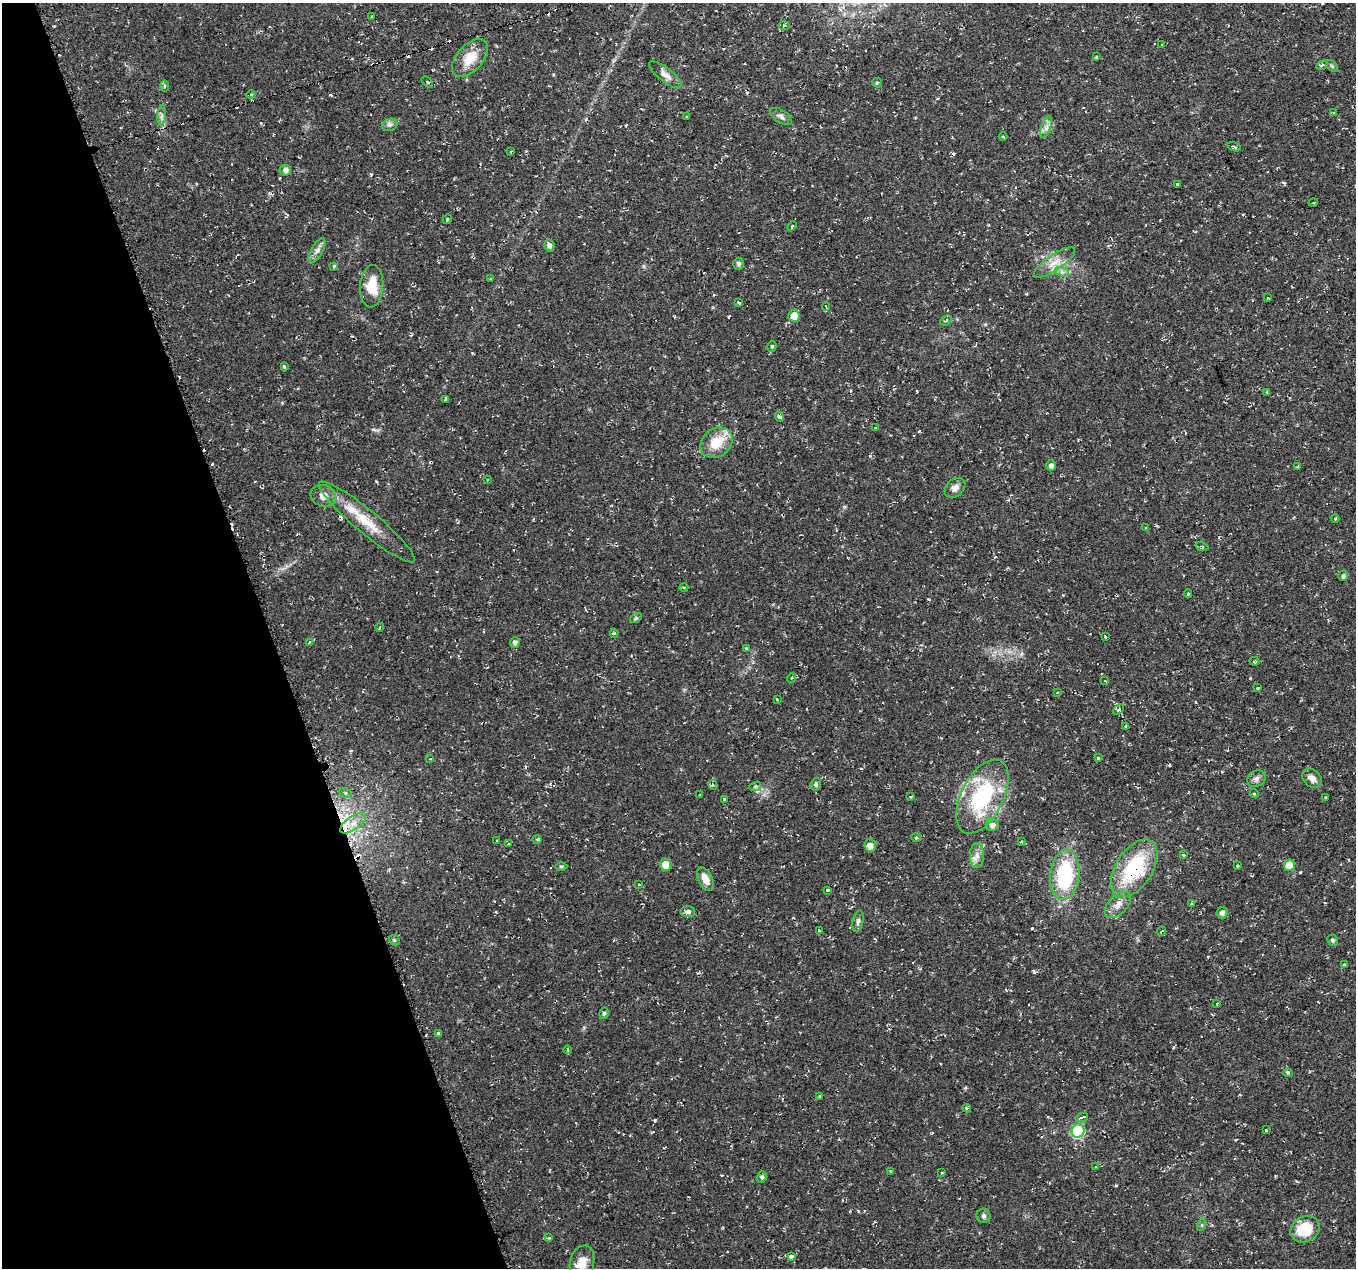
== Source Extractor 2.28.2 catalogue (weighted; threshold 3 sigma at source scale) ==
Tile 5 of 4 x 4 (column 1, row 2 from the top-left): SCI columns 1-1354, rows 2597-3862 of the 5424 x 5249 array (HDU 1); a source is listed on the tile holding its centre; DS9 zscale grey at full resolution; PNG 1358 x 1270 px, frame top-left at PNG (2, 3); each listed source drawn as its Kron ellipse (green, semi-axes under 4 px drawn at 4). Shown black and unused: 20% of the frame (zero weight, under 2 of 3 exposures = <1% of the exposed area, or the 3 px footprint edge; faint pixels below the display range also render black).
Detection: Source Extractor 2.28.2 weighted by HDU 2 'WHT'; one run over the whole footprint, this tile lists its part. Background 0.0355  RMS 0.004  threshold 0.0181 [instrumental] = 3 sigma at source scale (4.5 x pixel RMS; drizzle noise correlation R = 1.50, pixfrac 1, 0.0396/0.0396 arcsec/px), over >= 5 px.
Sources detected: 151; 12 cosmic-ray / hot-pixel residue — neither listed nor drawn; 3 inside a brighter listed object's ellipse — not listed separately; the other 136 listed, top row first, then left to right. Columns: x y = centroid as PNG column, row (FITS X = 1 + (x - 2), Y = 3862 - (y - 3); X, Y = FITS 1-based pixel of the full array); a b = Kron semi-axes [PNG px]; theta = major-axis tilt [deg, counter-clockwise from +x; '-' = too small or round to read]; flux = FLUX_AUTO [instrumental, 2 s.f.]
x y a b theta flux
372 16 3 3 - 1.1
784 25 5 3 - 0.53
1162 45 3 2 - 0.38
1096 57 3 3 - 0.46
470 58 22 13 48 8.7
1322 65 6 4 29 0.65
1332 66 7 4 -45 0.67
665 75 20 7 -38 2.7
427 82 7 2 -45 0.35
877 83 5 4 - 0.49
164 86 5 3 - 0.59
251 94 4 3 - 0.41
1333 113 3 3 - 0.34
162 115 10 4 87 1.3
687 116 4 2 - 0.39
781 116 12 6 -35 1.6
390 125 8 6 19 1.1
1046 127 11 4 72 1.7
1003 137 4 3 - 0.38
1234 147 7 3 -19 0.71
511 152 3 3 - 0.37
285 170 6 5 - 1.6
1177 184 3 3 - 0.37
1313 203 5 3 - 0.48
447 219 5 2 - 0.39
792 226 5 3 - 0.44
549 246 6 5 - 1.7
317 250 13 6 60 1.9
1054 263 24 8 34 4.8
738 264 6 5 - 0.97
334 266 3 3 - 1.2
1062 272 7 4 -18 1.1
491 278 3 2 - 0.35
372 286 21 11 86 10
1267 298 3 3 - 0.7
739 303 4 3 - 0.4
826 307 4 3 - 0.97
794 316 6 5 - 5.2
946 321 6 4 46 0.68
772 346 5 4 - 0.59
284 367 3 3 - 1.2
1267 392 4 4 - 0.4
446 399 4 4 - 2.3
779 416 5 4 - 1.1
875 427 3 3 - 0.77
716 443 17 14 38 9.2
1051 465 5 5 - 1.8
1298 467 3 3 - 0.42
487 480 4 2 - 0.33
955 488 11 8 41 2.3
323 496 13 10 -18 3.4
1335 518 4 3 - 0.38
367 522 61 11 -40 13
1146 528 3 3 - 0.65
1202 546 7 3 -15 0.55
1343 576 5 4 - 0.77
684 587 4 3 - 0.38
1188 594 4 3 - 0.57
636 618 6 4 35 0.57
380 627 4 3 - 0.37
614 633 4 3 - 0.67
1105 637 3 3 - 1.7
515 642 5 5 - 1.5
309 643 4 3 - 0.83
746 648 3 3 - 0.4
1254 661 5 4 - 0.5
791 678 5 3 - 0.33
1105 681 3 3 - 0.84
1258 687 3 3 - 1.3
1058 693 3 3 - 0.92
777 699 3 3 - 1.1
1118 709 6 4 44 0.73
1126 726 3 3 - 1.1
1098 758 3 3 - 1.1
430 759 3 3 - 0.36
1312 778 11 8 -43 2.7
1256 779 10 7 31 1.5
816 784 6 5 - 0.74
713 785 5 4 - 0.49
755 787 6 4 19 0.57
345 793 6 4 -29 0.71
1254 793 4 2 - 0.32
700 794 3 2 - 0.31
911 797 4 3 - 0.47
982 797 40 21 63 39
1326 797 4 2 - 0.42
725 800 4 3 - 2.2
353 823 15 6 35 4.2
992 825 6 6 - 2.2
916 837 4 4 - 0.47
537 839 4 3 - 0.52
497 841 2 2 - 0.34
1021 842 4 2 - 0.35
509 844 4 3 - 0.51
870 845 6 5 - 2.3
1183 855 3 3 - 2.6
977 856 12 7 -90 2.5
665 865 6 5 - 5.9
1289 865 5 5 - 7.4
561 866 6 4 1 0.57
1237 866 3 2 - 0.37
1134 868 32 18 57 31
1065 875 25 14 84 33
705 879 12 7 -65 3.8
639 884 4 2 - 0.29
827 890 4 3 - 0.5
1192 904 3 3 - 3.1
1118 905 16 9 46 3.3
688 912 7 5 -3 1.6
1222 913 5 5 - 1.4
858 921 11 5 77 1.2
819 930 4 3 - 0.91
1161 931 5 4 - 0.59
394 940 6 4 -43 0.56
1333 940 6 5 - 0.96
1344 964 3 3 - 1.4
1217 1004 4 3 - 0.4
604 1013 5 4 - 0.69
439 1033 4 4 - 2.2
568 1050 4 3 - 0.65
1288 1073 4 4 - 0.55
820 1097 4 3 - 0.8
966 1108 4 4 - 0.52
1082 1117 6 3 16 5.6
1266 1130 3 3 - 0.88
1078 1131 6 6 - 47
1096 1167 4 2 - 0.39
890 1171 3 3 - 0.79
942 1172 3 2 - 0.51
762 1177 5 4 - 0.92
983 1216 7 7 - 1
1202 1225 6 4 72 0.56
1305 1229 15 12 31 12
548 1238 3 3 - 1.1
791 1257 4 3 - 6.2
582 1262 17 12 73 4.8
Overlapping masked pixels (flux is a lower limit): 3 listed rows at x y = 779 416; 367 522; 1134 868